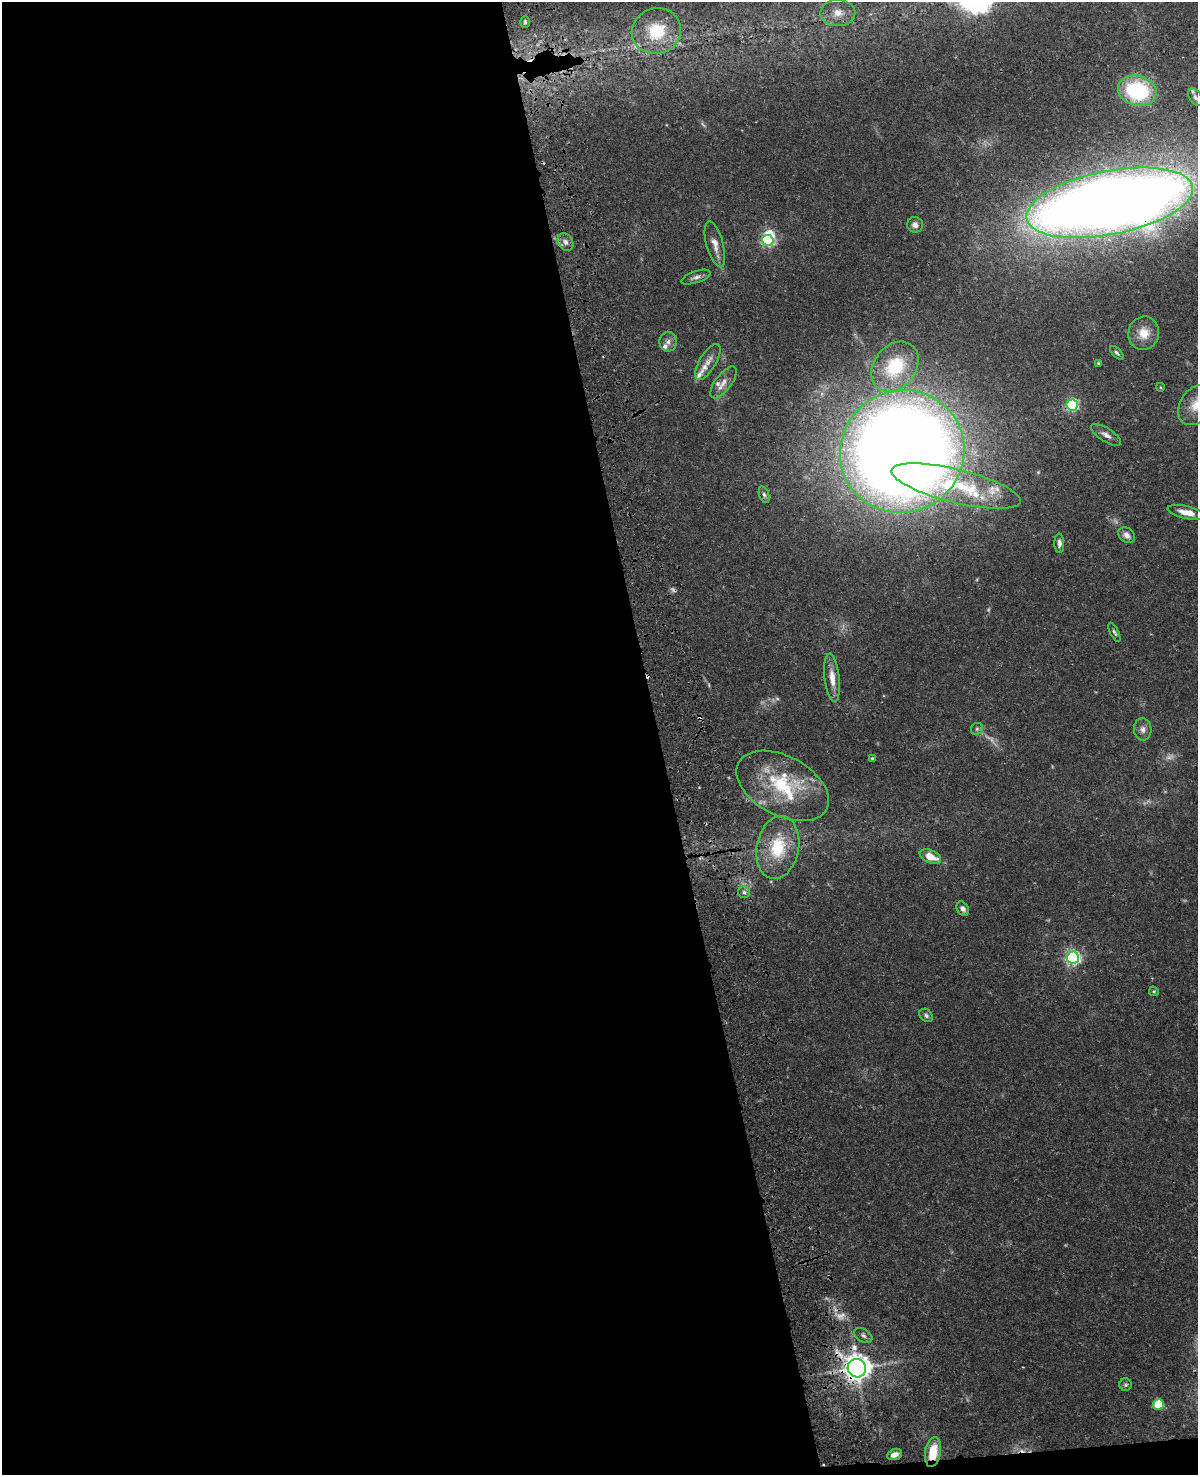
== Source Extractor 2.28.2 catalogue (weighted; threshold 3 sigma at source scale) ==
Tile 9 of 4 x 3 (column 1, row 3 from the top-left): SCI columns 119-1314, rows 276-1748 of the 5019 x 4863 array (HDU 1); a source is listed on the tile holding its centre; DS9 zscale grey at full resolution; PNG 1200 x 1477 px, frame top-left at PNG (2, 2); each listed source drawn as its Kron ellipse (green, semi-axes under 4 px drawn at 4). Shown black and unused: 56% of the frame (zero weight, under 3 of 4 exposures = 6% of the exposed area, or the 3 px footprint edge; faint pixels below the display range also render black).
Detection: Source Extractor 2.28.2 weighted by HDU 2 'WHT'; one run over the whole footprint, this tile lists its part. Background 0.0238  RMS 0.0024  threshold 0.011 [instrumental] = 3 sigma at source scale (4.5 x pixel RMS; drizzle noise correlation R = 1.50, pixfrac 1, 0.05/0.05 arcsec/px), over >= 5 px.
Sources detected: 66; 7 too faint to see at this stretch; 1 inside a brighter object's white glare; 3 cosmic-ray / hot-pixel residue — neither listed nor drawn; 8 inside a brighter listed object's ellipse — not listed separately; the other 47 listed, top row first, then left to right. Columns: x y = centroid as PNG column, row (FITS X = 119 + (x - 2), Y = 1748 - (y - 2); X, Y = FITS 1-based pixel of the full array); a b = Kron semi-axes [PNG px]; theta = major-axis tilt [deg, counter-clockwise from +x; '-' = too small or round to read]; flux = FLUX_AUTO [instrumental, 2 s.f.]
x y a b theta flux
838 13 17 13 1 3.2
525 22 6 4 -90 0.37
656 31 25 22 18 13
1137 91 19 15 -15 21
1195 97 9 6 -58 0.78
1110 203 84 32 11 620
915 225 8 7 - 1.3
768 240 6 5 - 44
565 242 9 7 -57 1.2
715 244 23 8 -75 2.4
696 277 15 5 19 1
1144 333 17 15 77 3.9
668 342 10 8 83 1.3
1117 353 8 4 -45 0.45
708 362 20 8 59 2.1
1098 363 4 3 - 0.25
895 367 27 21 51 12
724 382 19 8 53 2.1
1160 387 4 3 - 0.16
1072 405 5 5 - 40
1196 405 21 15 58 4.2
1106 435 17 6 -32 1.4
902 451 63 61 32 610
956 486 66 16 -14 23
764 495 9 4 -71 0.55
1187 512 19 6 -13 2.8
1127 535 9 7 -38 1.4
1059 543 10 5 -89 1
1114 632 10 4 -63 0.51
832 678 24 7 -83 2.9
977 729 6 5 - 0.46
1143 729 11 9 -86 1.3
872 758 4 3 - 0.36
783 786 50 29 -28 20
778 847 32 21 79 11
930 857 11 6 -24 3.7
744 892 6 6 - 0.59
963 909 7 5 -58 0.96
1073 958 6 6 - 66
1154 991 5 4 - 0.35
926 1015 7 6 - 0.63
863 1335 10 6 -33 0.74
857 1368 9 9 - 290
1125 1385 6 6 - 0.51
1158 1404 5 5 - 13
933 1452 15 8 79 6
894 1455 8 5 21 1.4
Overlapping masked pixels (flux is a lower limit): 3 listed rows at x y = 1110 203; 857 1368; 933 1452
Isophote crosses this tile's border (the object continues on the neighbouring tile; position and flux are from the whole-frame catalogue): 1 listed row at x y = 1196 405